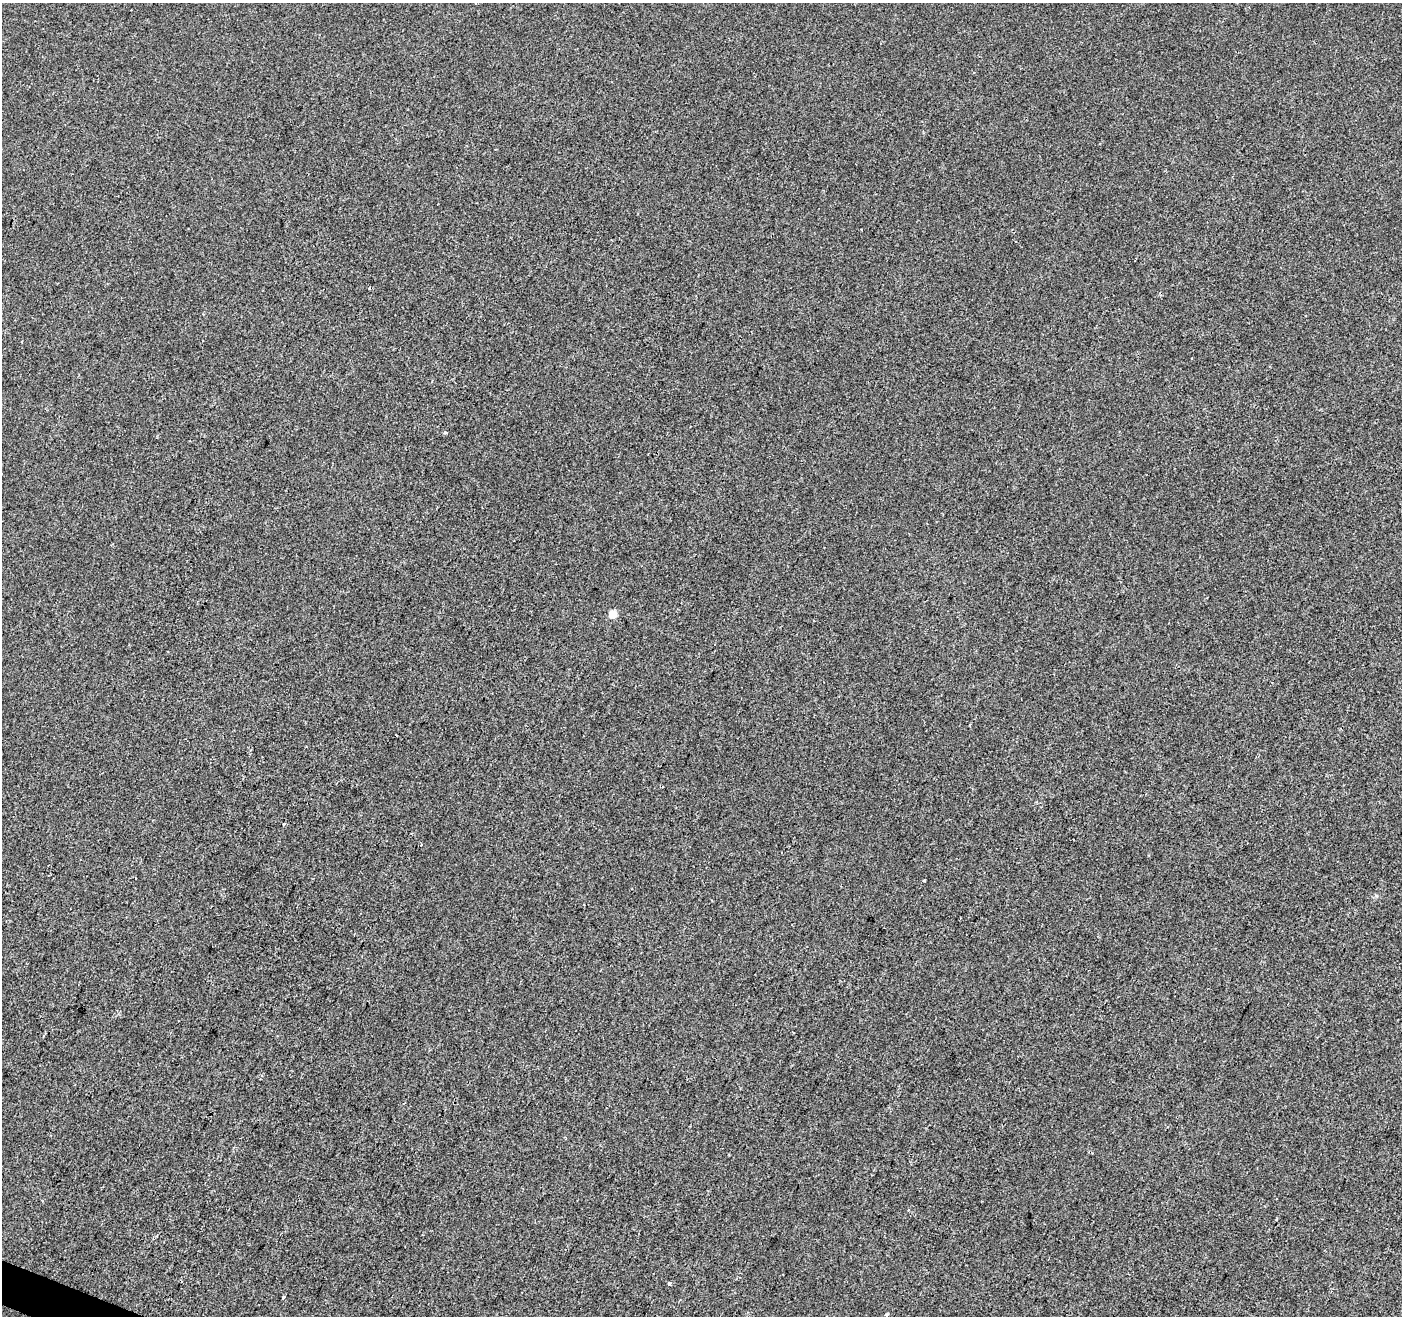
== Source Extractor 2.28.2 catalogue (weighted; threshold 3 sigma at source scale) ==
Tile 7 of 4 x 4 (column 3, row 2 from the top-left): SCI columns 2801-4200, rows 2834-4147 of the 5607 x 5732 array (HDU 1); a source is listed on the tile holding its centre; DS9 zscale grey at full resolution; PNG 1404 x 1318 px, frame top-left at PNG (2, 3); no overlay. Shown black and unused: <1% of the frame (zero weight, under 2 of 3 exposures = <1% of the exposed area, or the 3 px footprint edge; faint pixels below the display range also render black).
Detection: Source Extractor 2.28.2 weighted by HDU 2 'WHT'; one run over the whole footprint, this tile lists its part. Background 1.08e-04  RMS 0.0042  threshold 0.0188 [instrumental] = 3 sigma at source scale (4.5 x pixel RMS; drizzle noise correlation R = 1.50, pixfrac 1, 0.0396/0.0396 arcsec/px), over >= 5 px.
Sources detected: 9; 1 cosmic-ray / hot-pixel residue — not listed; the other 8 listed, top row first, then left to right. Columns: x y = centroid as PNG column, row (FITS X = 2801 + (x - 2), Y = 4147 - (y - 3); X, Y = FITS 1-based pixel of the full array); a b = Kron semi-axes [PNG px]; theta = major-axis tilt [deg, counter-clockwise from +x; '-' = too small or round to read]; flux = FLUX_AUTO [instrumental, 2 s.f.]
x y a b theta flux
22 342 3 2 - 0.34
445 432 4 3 - 0.87
613 614 5 5 - 9.3
284 824 3 3 - 0.86
421 844 3 3 - 0.4
924 880 3 2 - 0.55
670 1284 3 3 - 2.5
887 1315 4 3 - 0.71